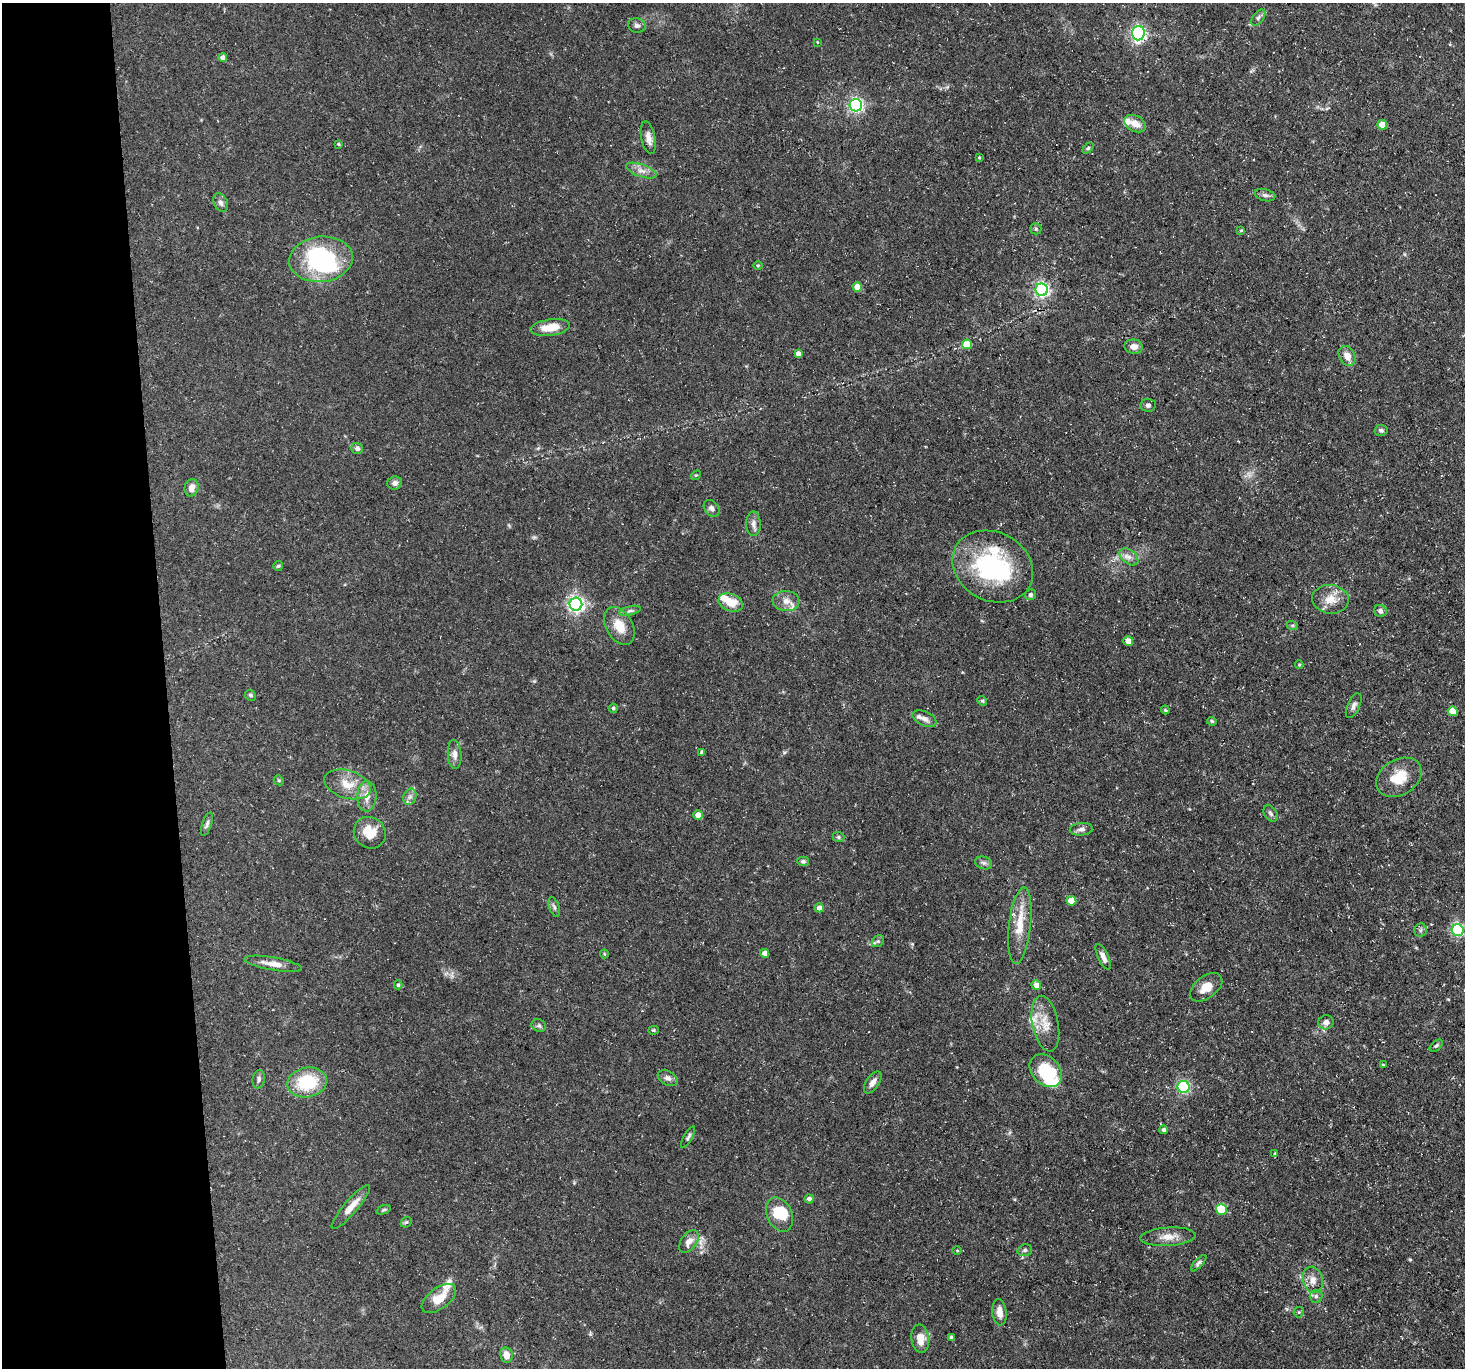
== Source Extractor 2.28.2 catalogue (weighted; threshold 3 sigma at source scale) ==
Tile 4 of 3 x 3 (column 1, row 2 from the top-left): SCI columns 1-1463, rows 1510-2875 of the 4390 x 4362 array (HDU 1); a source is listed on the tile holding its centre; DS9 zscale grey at full resolution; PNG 1467 x 1370 px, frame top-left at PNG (2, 3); each listed source drawn as its Kron ellipse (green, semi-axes under 4 px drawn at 4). Shown black and unused: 11% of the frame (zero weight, under 3 of 5 exposures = <1% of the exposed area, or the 3 px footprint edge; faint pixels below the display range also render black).
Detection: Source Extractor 2.28.2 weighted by HDU 2 'WHT'; one run over the whole footprint, this tile lists its part. Background 0.118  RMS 0.0048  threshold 0.0217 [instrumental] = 3 sigma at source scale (4.5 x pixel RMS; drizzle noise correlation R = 1.50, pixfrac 1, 0.05/0.05 arcsec/px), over >= 5 px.
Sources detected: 128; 4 inside a brighter object's white glare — neither listed nor drawn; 5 inside a brighter listed object's ellipse — not listed separately; the other 119 listed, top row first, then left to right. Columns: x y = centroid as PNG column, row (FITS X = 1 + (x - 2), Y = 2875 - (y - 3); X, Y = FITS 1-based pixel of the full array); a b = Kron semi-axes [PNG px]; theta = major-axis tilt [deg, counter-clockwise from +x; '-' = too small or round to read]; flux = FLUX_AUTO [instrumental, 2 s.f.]
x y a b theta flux
1258 17 9 5 53 1.4
637 25 9 7 -13 1.6
1138 33 7 6 - 130
817 42 4 2 - 0.34
223 58 4 4 - 2.3
856 105 6 6 - 120
1135 124 12 7 -27 4.9
1382 125 5 4 - 5.3
648 138 16 7 -78 3.3
338 144 3 3 - 0.59
1088 148 6 4 46 0.67
979 158 4 3 - 0.5
641 171 16 6 -19 3.3
1265 195 10 6 -14 1.4
221 203 10 7 -65 1.9
1036 229 5 5 - 0.75
1241 230 4 4 - 0.48
321 259 32 22 6 59
758 265 5 3 - 0.5
857 287 5 4 - 5.8
1042 290 6 6 - 130
550 328 20 8 8 8.7
967 344 5 4 - 9.9
1134 347 9 7 -7 3
798 353 4 4 - 2.1
1347 356 10 7 -61 3.9
1148 405 7 6 - 1.4
1381 430 6 5 - 1
357 448 6 5 - 1.5
696 475 5 4 - 0.53
395 483 7 6 - 1.7
191 488 9 7 78 3.6
712 508 9 6 -50 1.8
753 524 12 7 -90 2.4
1129 557 11 7 -38 2.4
278 566 5 5 - 0.65
993 567 42 34 -28 59
1031 595 5 5 - 0.97
1330 599 18 14 -8 7.2
786 601 13 10 -6 4.2
731 602 13 8 -21 7.7
576 604 6 6 - 170
630 611 11 4 13 1.2
1380 611 6 6 - 1.8
1292 625 6 4 -18 0.71
619 626 20 13 -60 8.5
1128 641 5 4 - 4.1
1299 665 4 4 - 0.58
250 695 6 5 - 0.93
982 701 5 4 - 0.68
1354 706 13 6 66 1.8
613 708 4 4 - 0.87
1165 710 4 3 - 0.56
1453 711 5 4 - 9.1
924 719 13 7 -24 2.5
1212 721 5 4 - 0.78
702 752 4 3 - 1.3
455 754 14 7 -86 2.8
1399 777 24 17 31 12
279 780 5 4 - 0.62
347 784 24 14 -17 9.3
367 796 15 9 87 5
410 797 8 6 68 1.8
1270 813 9 6 -57 1.3
698 815 5 5 - 3.5
207 824 12 4 72 1.3
1081 829 11 6 5 1.9
370 833 17 15 -42 10
838 837 6 5 - 0.8
803 861 5 4 - 1.1
984 863 9 6 -16 1.4
1071 901 5 4 - 8.1
554 907 10 5 -72 1.3
819 908 4 4 - 3
1020 926 38 11 84 12
1420 930 7 6 - 1.2
1458 930 6 6 - 67
878 941 7 5 43 0.99
765 953 4 4 - 2.8
604 954 4 4 - 0.47
1103 957 14 5 -65 2.6
273 964 29 6 -10 4.8
398 985 4 4 - 0.76
1036 985 5 4 - 3.9
1206 987 18 11 38 7
1326 1022 7 7 - 2.5
1045 1024 28 13 -79 8
539 1026 7 6 - 1.2
653 1030 5 4 - 0.81
1436 1046 7 4 41 0.8
1383 1065 3 3 - 0.44
1046 1071 18 13 -46 26
668 1078 11 7 -30 2
259 1079 9 6 81 1.4
307 1082 20 15 11 23
873 1082 12 6 56 2.9
1184 1087 6 6 - 70
1164 1130 4 4 - 1.1
688 1137 12 4 59 1.1
1275 1154 4 3 - 0.71
809 1199 4 4 - 1.7
351 1207 28 6 50 5.9
1221 1209 5 5 - 23
384 1210 7 4 19 0.74
779 1215 18 12 -64 13
406 1222 6 4 43 0.69
1168 1237 27 9 4 5.3
689 1242 13 7 54 3.5
1025 1250 7 5 15 1.1
957 1251 5 3 - 0.44
1199 1263 10 4 48 1.2
1313 1280 13 10 -76 4
1316 1296 6 6 - 1.2
439 1298 20 10 37 8.7
999 1312 13 7 -83 3.8
1299 1312 5 5 - 0.66
952 1338 4 3 - 1.2
920 1339 14 8 -82 5.9
506 1355 8 6 -80 4